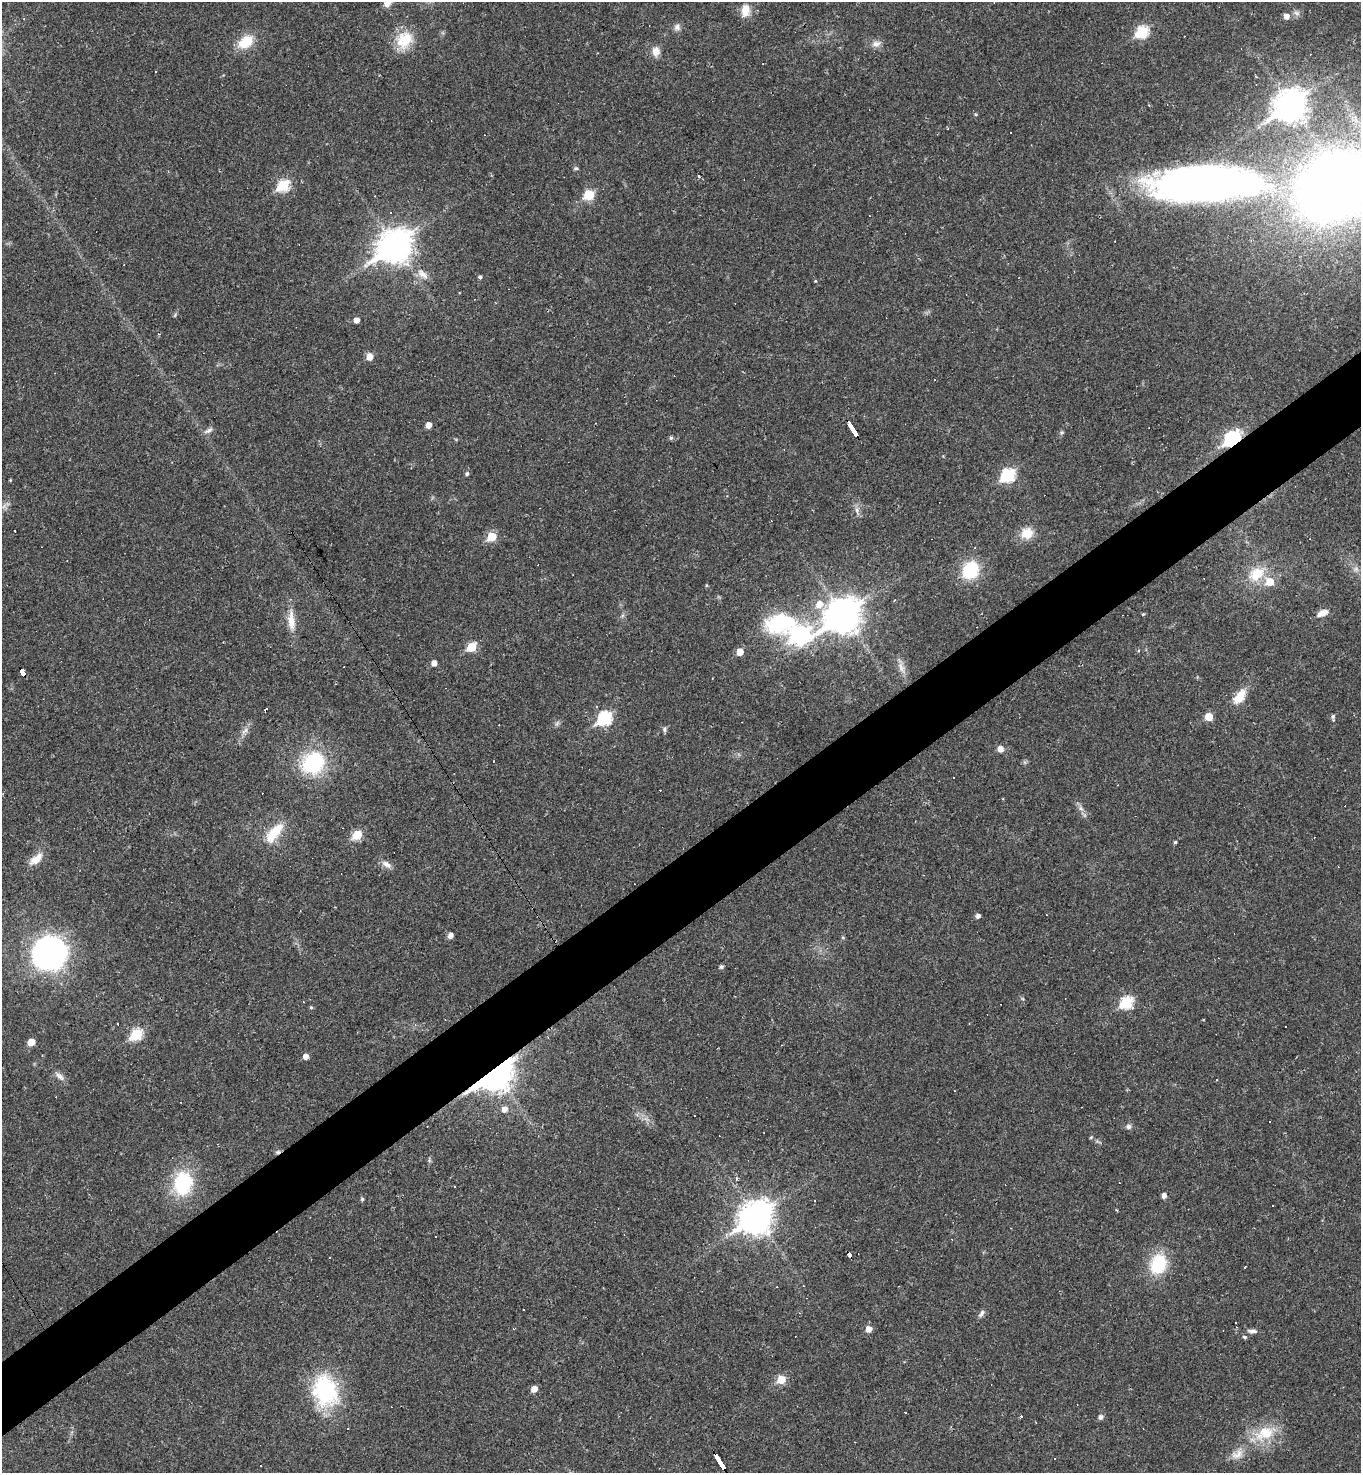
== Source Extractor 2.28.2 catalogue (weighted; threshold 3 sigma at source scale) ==
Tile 7 of 4 x 4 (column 3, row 2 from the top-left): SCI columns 3010-4368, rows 2944-4414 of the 5881 x 5886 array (HDU 1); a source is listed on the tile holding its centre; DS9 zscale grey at full resolution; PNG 1363 x 1475 px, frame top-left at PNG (2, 2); no overlay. Shown black and unused: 5% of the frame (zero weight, under 2 of 3 exposures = <1% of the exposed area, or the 3 px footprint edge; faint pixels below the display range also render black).
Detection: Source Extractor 2.28.2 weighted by HDU 2 'WHT'; one run over the whole footprint, this tile lists its part. Background 0.0191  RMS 0.004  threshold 0.0182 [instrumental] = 3 sigma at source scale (4.5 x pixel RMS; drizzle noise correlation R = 1.50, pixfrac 1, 0.05/0.05 arcsec/px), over >= 5 px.
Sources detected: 155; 1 too faint to see at this stretch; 45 cosmic-ray / hot-pixel residue — not listed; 3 inside a brighter listed object's ellipse — not listed separately; the other 106 listed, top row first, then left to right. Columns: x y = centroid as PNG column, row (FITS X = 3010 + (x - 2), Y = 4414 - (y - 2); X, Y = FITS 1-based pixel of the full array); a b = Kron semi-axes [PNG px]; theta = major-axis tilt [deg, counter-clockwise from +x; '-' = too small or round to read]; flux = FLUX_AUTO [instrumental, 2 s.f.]
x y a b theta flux
387 3 8 8 - 2.5
745 10 14 10 83 5
1296 13 9 6 -27 1.4
1286 16 6 6 - 2.5
677 27 9 7 -57 1.6
1142 32 7 6 - 33
404 40 26 19 49 11
246 42 20 14 36 9.3
876 44 12 8 14 2.4
656 51 12 10 -87 3
155 72 3 2 - 0.39
1291 105 11 9 37 540
976 114 4 4 - 0.44
576 168 6 5 - 0.64
699 176 3 2 - 0.5
1206 184 119 37 1 220
283 186 7 6 - 29
1336 186 56 44 30 530
589 195 6 5 - 22
395 246 14 10 35 590
422 274 17 7 -46 3.3
480 277 3 3 - 1.2
815 281 4 4 - 0.37
356 320 5 5 - 2.5
369 357 6 5 - 4.8
428 425 5 4 - 2.8
208 430 13 5 24 1.4
854 430 10 2 -57 51
671 438 5 4 - 0.77
1232 439 8 7 - 75
467 474 5 5 - 0.84
1008 475 7 6 - 43
10 480 4 3 - 0.35
857 510 9 4 -82 1.2
15 531 2 2 - 0.4
1027 533 14 13 - 6.3
492 537 6 5 - 14
1356 569 7 5 -45 1.2
970 570 17 14 57 20
1256 574 21 15 34 11
706 585 5 3 - 0.38
819 604 9 8 - 4.7
1323 613 14 7 24 3.4
1143 614 5 3 - 0.41
843 616 13 11 35 700
291 622 22 9 -76 5.3
801 635 31 11 -26 120
472 647 6 5 - 14
740 652 6 5 - 5
434 663 5 4 - 2.4
901 668 17 7 -71 2.9
22 672 7 4 -59 33
712 678 2 2 - 0.31
1239 697 21 11 52 6.6
1209 717 5 5 - 7.3
1333 717 9 5 -83 0.93
604 719 8 6 37 51
664 729 7 5 -66 0.86
245 731 12 5 41 1.8
1000 749 6 6 - 2.5
313 763 22 20 39 33
953 778 3 3 - 0.76
1081 808 8 5 -59 1.3
274 833 31 12 50 9.7
357 835 6 5 - 14
1175 842 4 4 - 0.51
36 859 22 9 41 4.8
386 864 13 7 -29 2.3
978 916 5 4 - 1.5
450 936 5 4 - 2.1
48 953 32 29 27 100
721 967 4 4 - 0.99
1127 1003 7 6 - 33
311 1007 5 4 - 0.51
117 1024 3 3 - 2.2
136 1034 7 6 - 26
31 1042 5 5 - 4.8
306 1056 5 5 - 2.5
495 1074 13 8 36 680
60 1076 14 7 -43 2
1216 1080 3 2 - 0.31
504 1109 6 5 - 2.7
1129 1126 7 7 - 1.2
1091 1137 5 3 - 0.37
183 1183 26 19 81 26
454 1186 3 2 - 0.36
1164 1196 5 5 - 1.9
362 1199 4 4 - 0.71
1116 1210 3 3 - 0.41
756 1217 12 10 39 610
435 1236 3 3 - 0.53
850 1254 5 3 - 22
1158 1264 21 17 71 19
981 1313 11 5 55 1.3
869 1329 5 5 - 3.5
1252 1331 14 5 -5 1.5
1245 1337 5 4 - 0.7
781 1380 6 5 - 9.7
534 1389 5 5 - 3.7
326 1391 40 28 -63 36
1021 1416 3 3 - 1.4
1101 1417 5 5 - 1.5
347 1428 3 2 - 0.57
1265 1433 28 17 22 13
1237 1454 18 11 21 4.2
720 1461 16 3 -58 130
Overlapping masked pixels (flux is a lower limit): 6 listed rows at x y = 854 430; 1232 439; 22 672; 495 1074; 850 1254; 720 1461
Isophote crosses this tile's border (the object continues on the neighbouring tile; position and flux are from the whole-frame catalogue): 3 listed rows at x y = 387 3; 1206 184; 1336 186